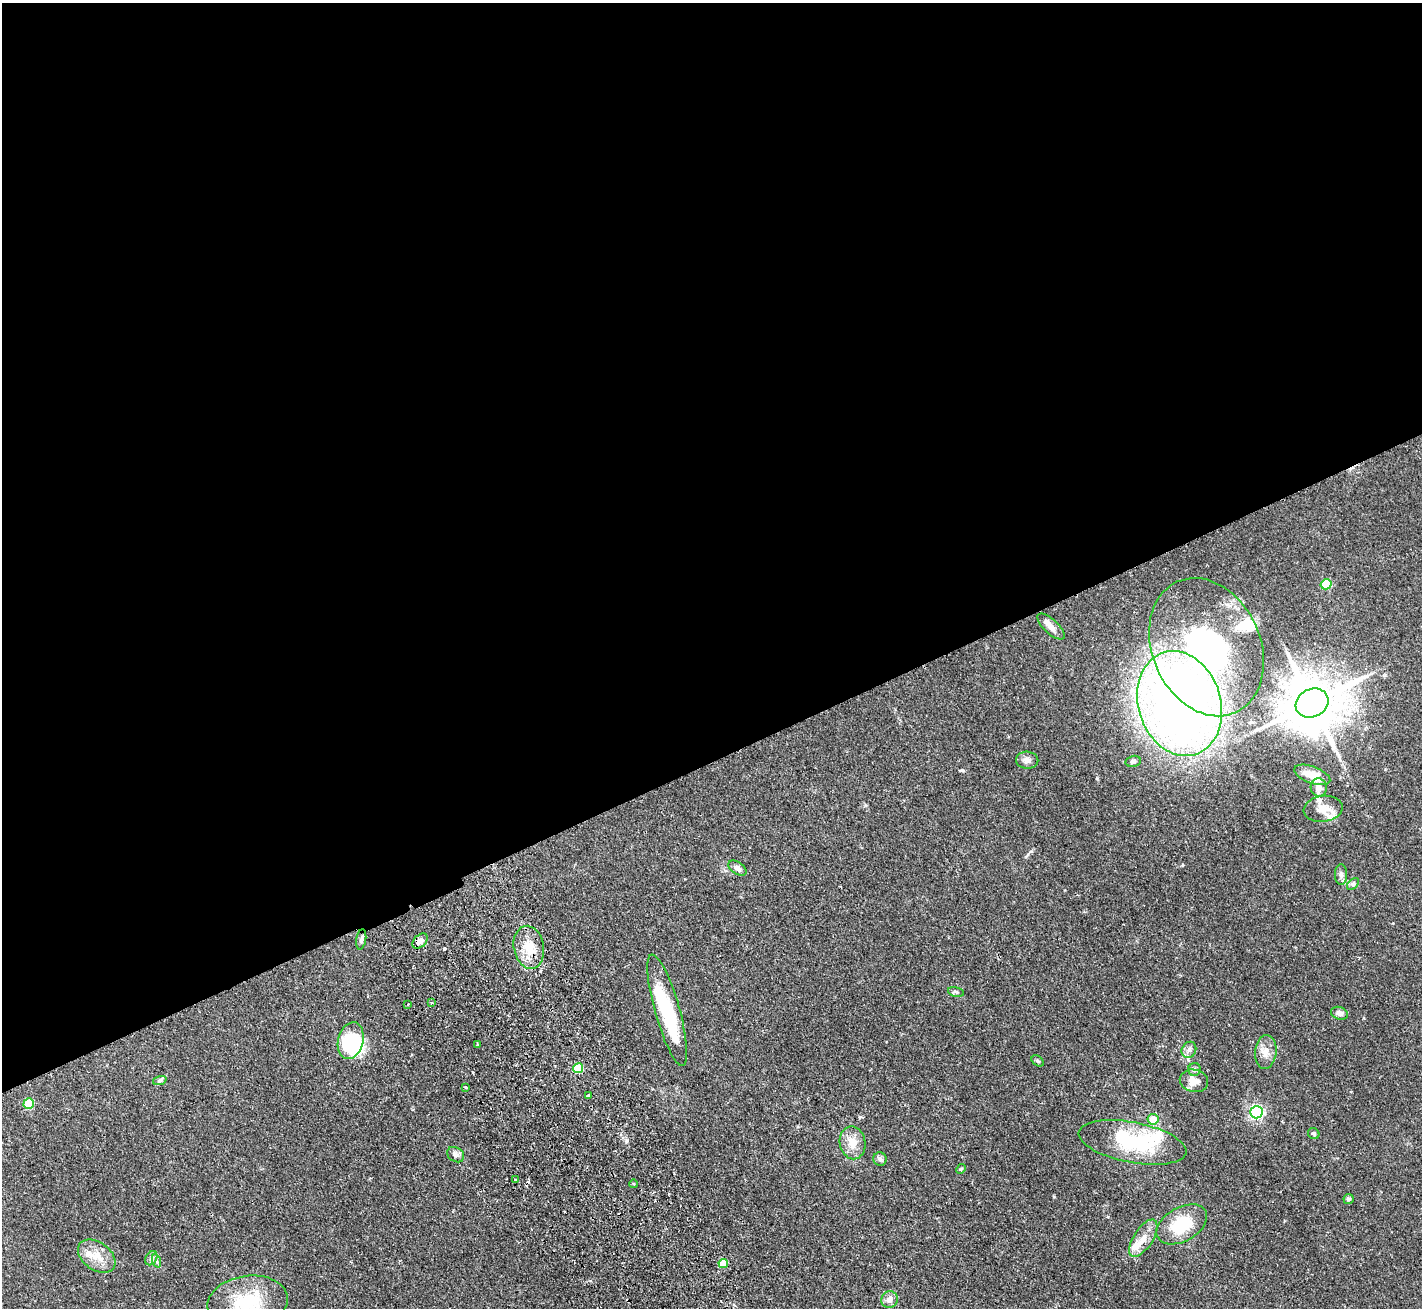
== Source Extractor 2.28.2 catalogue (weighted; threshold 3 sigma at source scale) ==
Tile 2 of 4 x 4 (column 2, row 1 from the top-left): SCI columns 1474-2893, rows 4238-5543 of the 5788 x 5729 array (HDU 1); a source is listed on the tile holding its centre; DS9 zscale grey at full resolution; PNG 1424 x 1310 px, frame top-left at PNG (2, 3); each listed source drawn as its Kron ellipse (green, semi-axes under 4 px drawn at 4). Shown black and unused: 58% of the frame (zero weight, under 2 of 3 exposures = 3% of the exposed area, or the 3 px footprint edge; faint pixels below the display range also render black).
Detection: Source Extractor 2.28.2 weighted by HDU 2 'WHT'; one run over the whole footprint, this tile lists its part. Background 0.073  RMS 0.0054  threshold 0.0241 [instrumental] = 3 sigma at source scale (4.5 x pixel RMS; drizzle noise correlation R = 1.50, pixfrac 1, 0.05/0.05 arcsec/px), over >= 5 px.
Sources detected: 62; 4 inside a brighter object's white glare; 2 cosmic-ray / hot-pixel residue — neither listed nor drawn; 4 inside a brighter listed object's ellipse — not listed separately; the other 52 listed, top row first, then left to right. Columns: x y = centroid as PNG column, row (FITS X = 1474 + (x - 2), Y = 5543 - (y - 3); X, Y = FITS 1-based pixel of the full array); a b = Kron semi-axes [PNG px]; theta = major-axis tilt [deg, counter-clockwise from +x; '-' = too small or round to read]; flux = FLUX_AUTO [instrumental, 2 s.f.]
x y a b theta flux
1326 584 5 5 - 27
1051 627 17 7 -43 4.1
1206 647 72 54 -66 130
1312 703 17 14 27 3200
1180 704 53 41 -72 590
1027 760 11 8 -3 2.8
1133 761 7 5 13 1.8
1312 775 19 8 -20 10
1319 787 9 8 - 3.9
1323 809 20 13 7 7.6
737 868 10 6 -34 2.3
1341 874 10 6 90 2.1
1353 884 7 4 46 1.1
361 939 10 5 81 1.3
420 941 9 6 45 3.8
529 947 22 15 -80 11
956 992 8 4 -13 1
431 1003 4 3 - 0.83
408 1004 3 3 - 0.98
667 1010 58 12 -74 36
1339 1013 9 6 -20 3
351 1041 19 12 76 33
478 1044 3 3 - 1
1189 1050 8 7 - 2.1
1266 1052 17 10 84 5.1
1038 1061 7 4 -40 0.91
578 1068 5 5 - 24
1195 1069 6 6 - 1.3
160 1080 7 4 19 0.93
1194 1081 14 11 -12 6.4
466 1087 3 3 - 0.9
588 1096 4 3 - 0.69
29 1103 5 5 - 17
1256 1112 6 6 - 110
1153 1119 5 5 - 7.7
1314 1134 6 5 - 0.94
1132 1142 55 20 -11 36
853 1143 16 12 -79 7.4
456 1155 9 7 -35 1.9
880 1159 7 6 - 1.4
961 1169 5 4 - 0.59
515 1180 3 3 - 1.3
634 1184 4 3 - 0.5
1348 1199 5 5 - 0.98
1182 1224 27 17 30 22
1143 1238 21 9 57 6.8
97 1256 21 14 -36 8.8
151 1258 7 5 59 1.5
157 1261 7 4 -70 1.1
723 1263 5 4 - 11
890 1300 8 8 - 3.2
248 1302 40 26 8 30
Overlapping masked pixels (flux is a lower limit): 1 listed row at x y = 529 947
Isophote crosses this tile's border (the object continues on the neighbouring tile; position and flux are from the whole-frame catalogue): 1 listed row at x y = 248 1302
Unlisted compact peaks at least as high as the median listed source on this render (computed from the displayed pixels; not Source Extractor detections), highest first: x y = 962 770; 1097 778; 1031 851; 627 1140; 865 805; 1182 865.